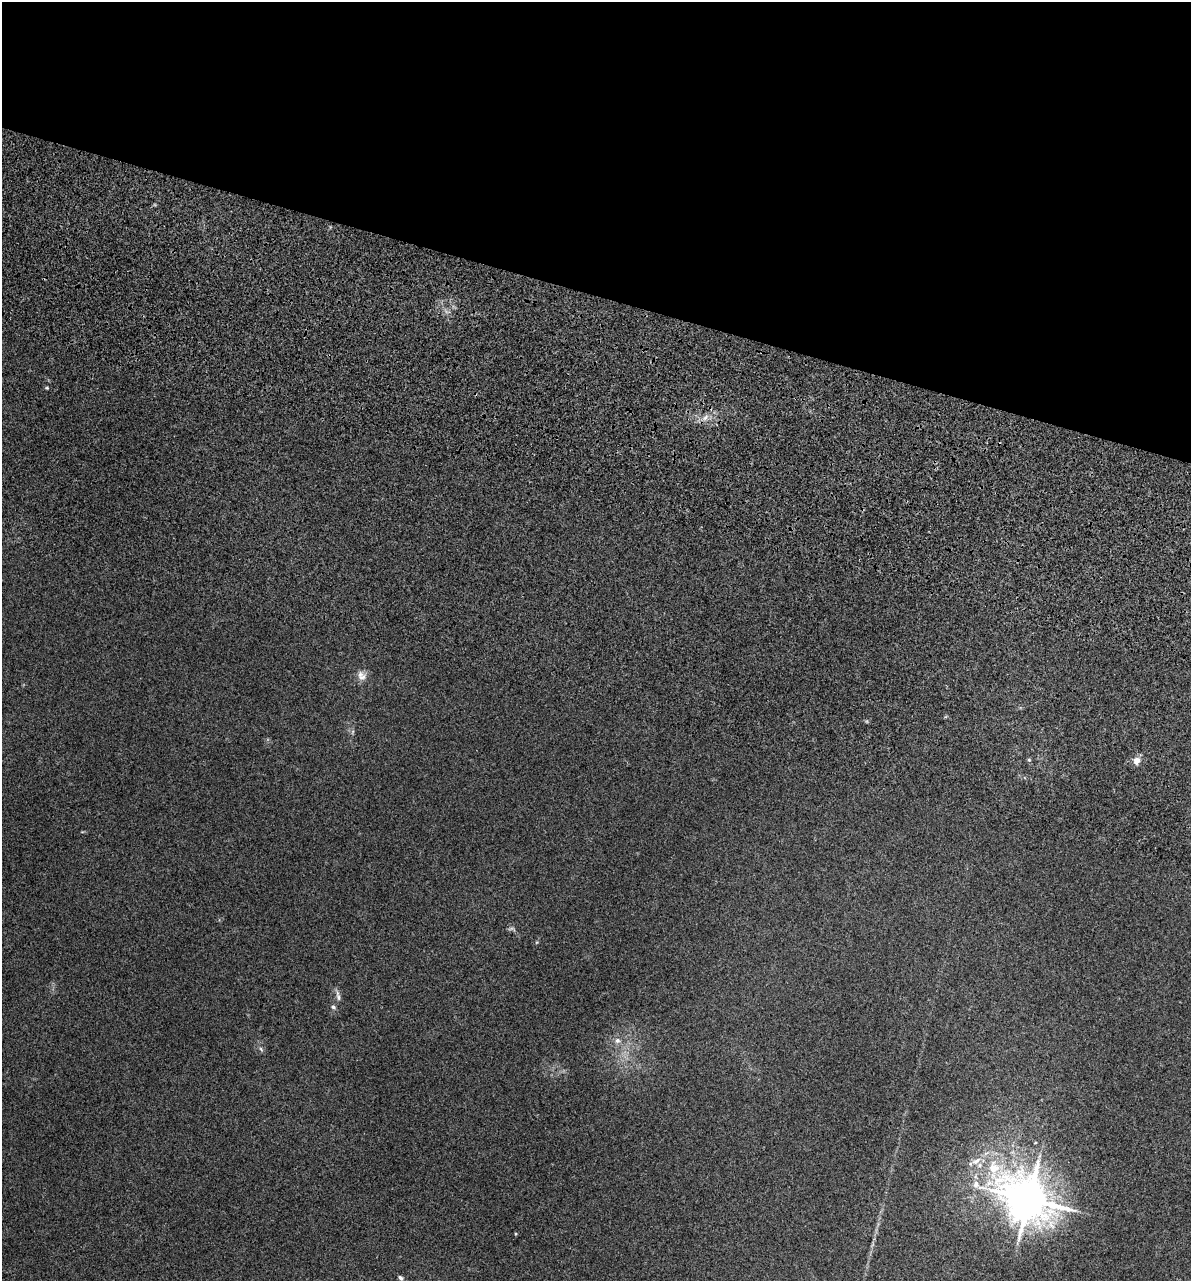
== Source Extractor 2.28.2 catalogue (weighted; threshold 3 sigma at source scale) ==
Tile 2 of 4 x 4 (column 2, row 1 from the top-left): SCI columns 1547-2735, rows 4226-5504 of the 5353 x 5896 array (HDU 1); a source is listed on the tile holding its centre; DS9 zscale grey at full resolution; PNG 1193 x 1283 px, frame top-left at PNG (2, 2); no overlay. Shown black and unused: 23% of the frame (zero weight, under 3 of 5 exposures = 17% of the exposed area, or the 3 px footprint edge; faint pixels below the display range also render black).
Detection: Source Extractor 2.28.2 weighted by HDU 2 'WHT'; one run over the whole footprint, this tile lists its part. Background 0.0739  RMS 0.0068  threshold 0.0305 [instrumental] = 3 sigma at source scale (4.5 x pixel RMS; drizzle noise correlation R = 1.50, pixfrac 1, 0.05/0.05 arcsec/px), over >= 5 px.
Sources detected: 12; all 12 listed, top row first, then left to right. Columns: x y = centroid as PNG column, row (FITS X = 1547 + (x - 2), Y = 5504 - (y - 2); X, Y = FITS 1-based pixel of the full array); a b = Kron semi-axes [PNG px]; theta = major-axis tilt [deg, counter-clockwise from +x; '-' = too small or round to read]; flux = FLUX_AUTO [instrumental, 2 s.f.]
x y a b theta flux
47 388 5 3 - 0.77
361 676 14 10 -58 4.5
1029 760 5 3 - 0.65
1136 761 11 9 75 4
338 996 16 5 -77 2.4
333 1007 7 5 -19 1.3
617 1040 7 7 - 2.5
261 1049 7 4 -54 1.1
976 1161 16 7 29 5.3
976 1184 11 10 - 5.2
1029 1199 16 12 -37 2400
400 1278 6 5 - 1.5